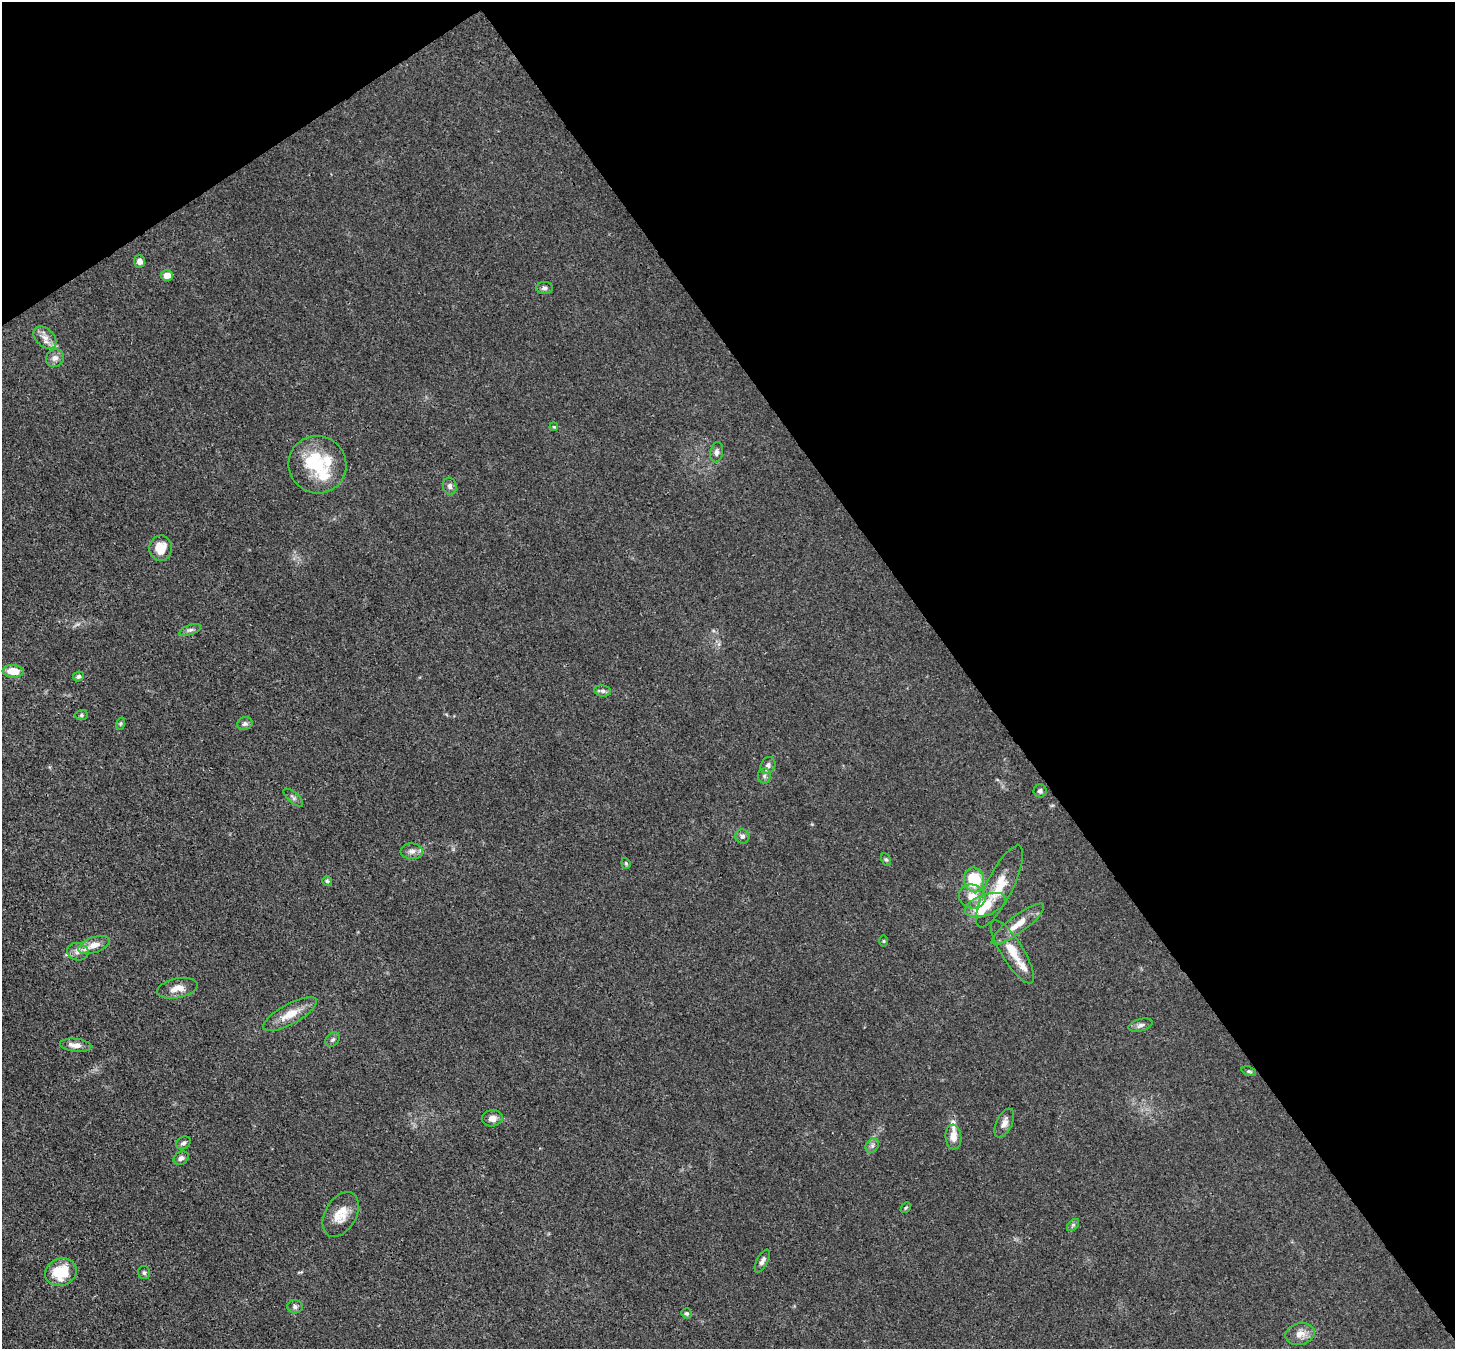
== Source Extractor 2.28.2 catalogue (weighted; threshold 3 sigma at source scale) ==
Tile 3 of 4 x 4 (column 3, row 1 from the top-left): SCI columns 2986-4438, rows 4388-5734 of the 5972 x 5944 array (HDU 1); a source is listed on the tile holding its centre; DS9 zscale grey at full resolution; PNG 1457 x 1351 px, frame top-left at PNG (2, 2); each listed source drawn as its Kron ellipse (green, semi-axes under 4 px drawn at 4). Shown black and unused: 38% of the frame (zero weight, under 3 of 4 exposures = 7% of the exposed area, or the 3 px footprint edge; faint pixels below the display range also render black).
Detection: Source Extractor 2.28.2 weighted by HDU 2 'WHT'; one run over the whole footprint, this tile lists its part. Background 0.021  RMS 0.0029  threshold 0.013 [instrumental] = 3 sigma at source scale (4.5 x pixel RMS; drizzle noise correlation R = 1.50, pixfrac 1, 0.05/0.05 arcsec/px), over >= 5 px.
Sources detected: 62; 1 inside a brighter object's white glare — neither listed nor drawn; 5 inside a brighter listed object's ellipse — not listed separately; the other 56 listed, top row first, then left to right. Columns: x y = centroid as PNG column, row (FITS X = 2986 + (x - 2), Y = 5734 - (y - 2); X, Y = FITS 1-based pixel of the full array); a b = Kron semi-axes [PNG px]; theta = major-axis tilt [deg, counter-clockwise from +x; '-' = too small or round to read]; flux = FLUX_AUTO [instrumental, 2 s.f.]
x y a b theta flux
140 261 6 5 - 1.6
167 275 6 5 - 2.8
545 288 8 6 0 0.82
45 338 13 9 -42 2.3
55 358 9 8 - 1.5
554 427 4 3 - 0.27
717 452 10 6 80 1.2
317 465 29 28 - 13
450 486 8 6 -74 1
161 548 13 11 87 4.7
190 630 11 5 20 0.85
13 671 10 6 -4 4.7
78 676 5 4 - 0.64
603 691 8 5 -9 0.82
82 715 6 5 - 0.57
120 724 6 4 71 0.42
245 724 8 6 18 0.92
768 765 8 7 - 1.2
764 776 7 6 - 0.9
1040 791 6 6 - 0.82
293 798 12 5 -42 0.86
742 836 7 7 - 1
412 851 11 8 -2 1.6
886 860 6 4 -62 0.48
626 863 5 4 - 0.37
974 880 12 10 -78 14
327 881 5 4 - 0.54
999 886 45 13 63 8.3
972 896 13 12 - 4
985 905 21 10 20 9.1
1018 924 32 8 37 5
884 941 5 3 - 0.31
94 945 16 8 20 3
78 952 11 8 -10 1.6
1012 952 37 11 -58 6.2
177 988 20 9 11 3.2
290 1014 30 10 29 5.2
1140 1025 12 6 15 1.1
333 1039 8 6 45 0.73
76 1045 16 6 -6 2.4
1249 1071 7 4 -20 0.49
492 1118 10 8 7 1.7
1004 1123 15 8 64 1.9
953 1137 12 8 -84 2.5
183 1143 7 6 - 0.84
872 1145 8 6 55 0.92
181 1158 8 6 31 1.1
906 1208 6 3 44 0.35
341 1214 24 15 60 5.5
1073 1225 7 4 44 0.53
762 1261 12 5 62 1.1
61 1272 16 13 19 11
144 1273 6 6 - 0.57
295 1307 7 7 - 0.86
687 1313 5 5 - 0.58
1300 1334 15 11 13 2.9